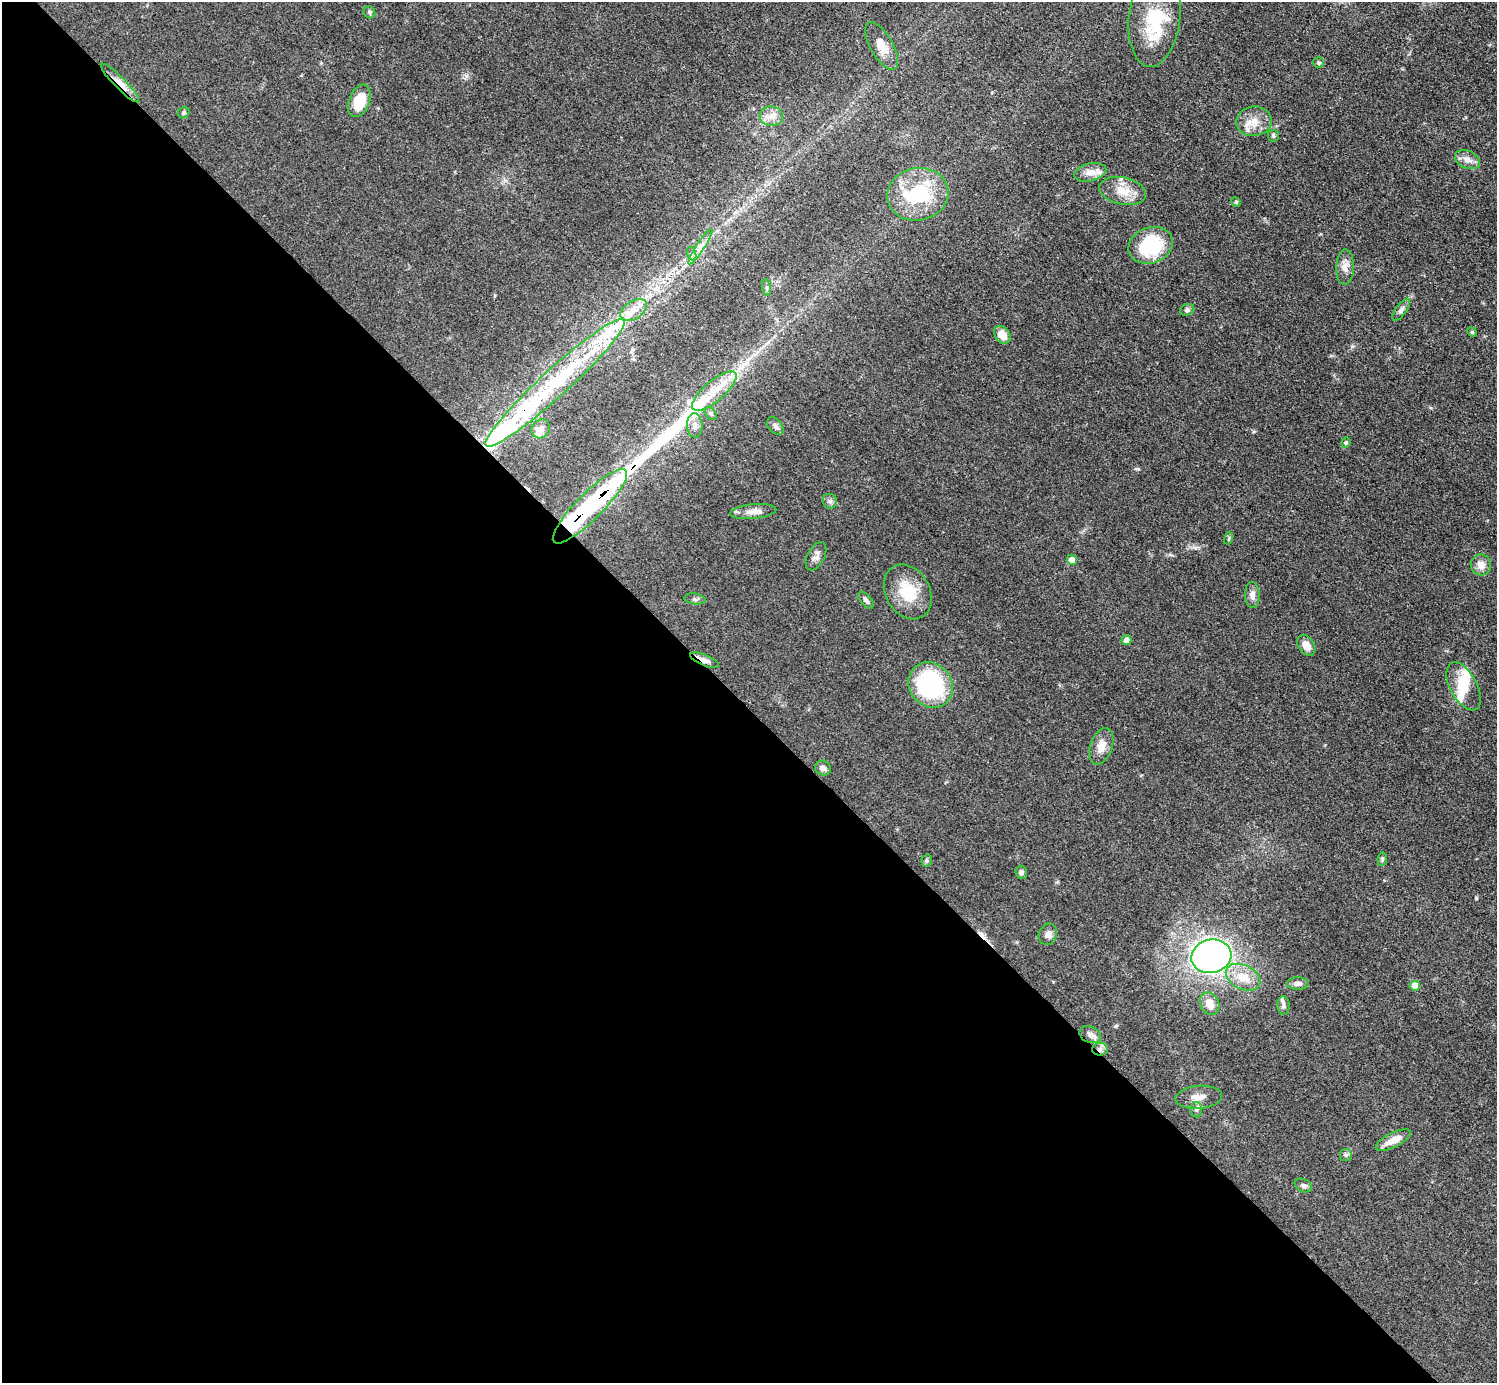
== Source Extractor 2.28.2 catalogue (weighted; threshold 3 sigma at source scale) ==
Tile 9 of 4 x 4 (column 1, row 3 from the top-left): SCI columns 7-1501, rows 1686-3066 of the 5989 x 5988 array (HDU 1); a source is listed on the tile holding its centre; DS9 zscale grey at full resolution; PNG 1499 x 1385 px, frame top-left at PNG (2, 2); each listed source drawn as its Kron ellipse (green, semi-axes under 4 px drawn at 4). Shown black and unused: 49% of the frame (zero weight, under 3 of 5 exposures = <1% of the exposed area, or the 3 px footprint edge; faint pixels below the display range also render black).
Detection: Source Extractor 2.28.2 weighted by HDU 2 'WHT'; one run over the whole footprint, this tile lists its part. Background 0.0499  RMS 0.0053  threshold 0.0238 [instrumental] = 3 sigma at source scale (4.5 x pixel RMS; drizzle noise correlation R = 1.50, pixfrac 1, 0.05/0.05 arcsec/px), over >= 5 px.
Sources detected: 82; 3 inside a brighter object's white glare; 2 cosmic-ray / hot-pixel residue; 1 long thin detection or spike segment (spike, bleed or trail) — neither listed nor drawn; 9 inside a brighter listed object's ellipse — not listed separately; the other 67 listed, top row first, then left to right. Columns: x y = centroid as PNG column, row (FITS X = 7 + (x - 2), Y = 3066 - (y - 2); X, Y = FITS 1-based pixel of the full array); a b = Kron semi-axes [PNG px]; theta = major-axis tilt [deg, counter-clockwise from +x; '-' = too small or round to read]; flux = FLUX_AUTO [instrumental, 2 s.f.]
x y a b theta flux
369 12 6 5 - 1
1155 16 51 25 83 29
882 46 26 11 -60 7
1319 63 5 5 - 0.82
120 83 26 6 -45 5.4
359 101 17 10 69 12
184 113 6 5 - 1.1
771 116 12 9 -4 4.1
1254 121 18 14 9 7.5
1273 136 6 5 - 1
1468 160 13 8 -25 3.8
1090 172 16 9 14 5.3
1123 191 24 13 -12 9.3
918 194 31 26 11 37
1236 202 5 4 - 0.54
1151 245 23 18 21 32
700 247 21 3 57 3.1
692 254 7 4 -71 1.4
1345 267 17 9 89 4.3
767 287 8 4 -81 1.1
634 310 15 9 34 5.7
1187 310 7 5 27 1.2
1401 310 13 5 55 1.8
1472 332 5 4 - 0.6
1002 335 9 7 -53 5.7
555 383 94 13 42 60
714 391 28 10 41 12
711 413 7 5 -49 1
695 425 12 8 -86 3.2
775 426 10 6 -50 1.8
541 429 10 9 - 3.2
1346 443 5 4 - 0.7
830 501 7 7 - 1.5
590 506 51 13 45 67
753 512 23 7 5 4.5
1229 538 6 4 73 0.66
816 556 15 8 62 2.6
1072 560 5 5 - 4.3
1481 565 10 10 - 4.3
908 592 29 22 -60 17
1252 595 13 7 -88 3.1
695 599 11 5 -9 1.4
866 600 10 5 -49 1.4
1127 640 5 5 - 3.4
1306 645 11 8 -54 4.8
704 660 15 5 -22 2.9
931 685 24 21 -50 63
1464 686 26 13 -62 11
1101 746 19 11 70 6.1
823 768 8 7 - 2
1382 859 7 5 83 0.85
927 861 6 5 - 0.94
1021 872 6 6 - 1.4
1048 934 11 9 71 2.7
1211 956 20 16 14 190
1243 977 18 12 -27 9.4
1298 984 10 6 0 2.4
1415 986 5 5 - 8.5
1210 1004 12 9 -65 5.7
1284 1006 9 6 -89 1.4
1090 1035 11 8 -23 2.5
1100 1049 8 6 2 2
1199 1097 23 11 5 5.9
1196 1110 7 6 - 1.3
1393 1140 19 7 26 6.5
1346 1155 6 6 - 1.1
1303 1185 9 6 -25 1.6
Overlapping masked pixels (flux is a lower limit): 4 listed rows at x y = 120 83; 590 506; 704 660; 1100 1049
Unlisted compact peaks at least as high as the median listed source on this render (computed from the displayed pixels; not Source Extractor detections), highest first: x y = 1476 898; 1138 469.